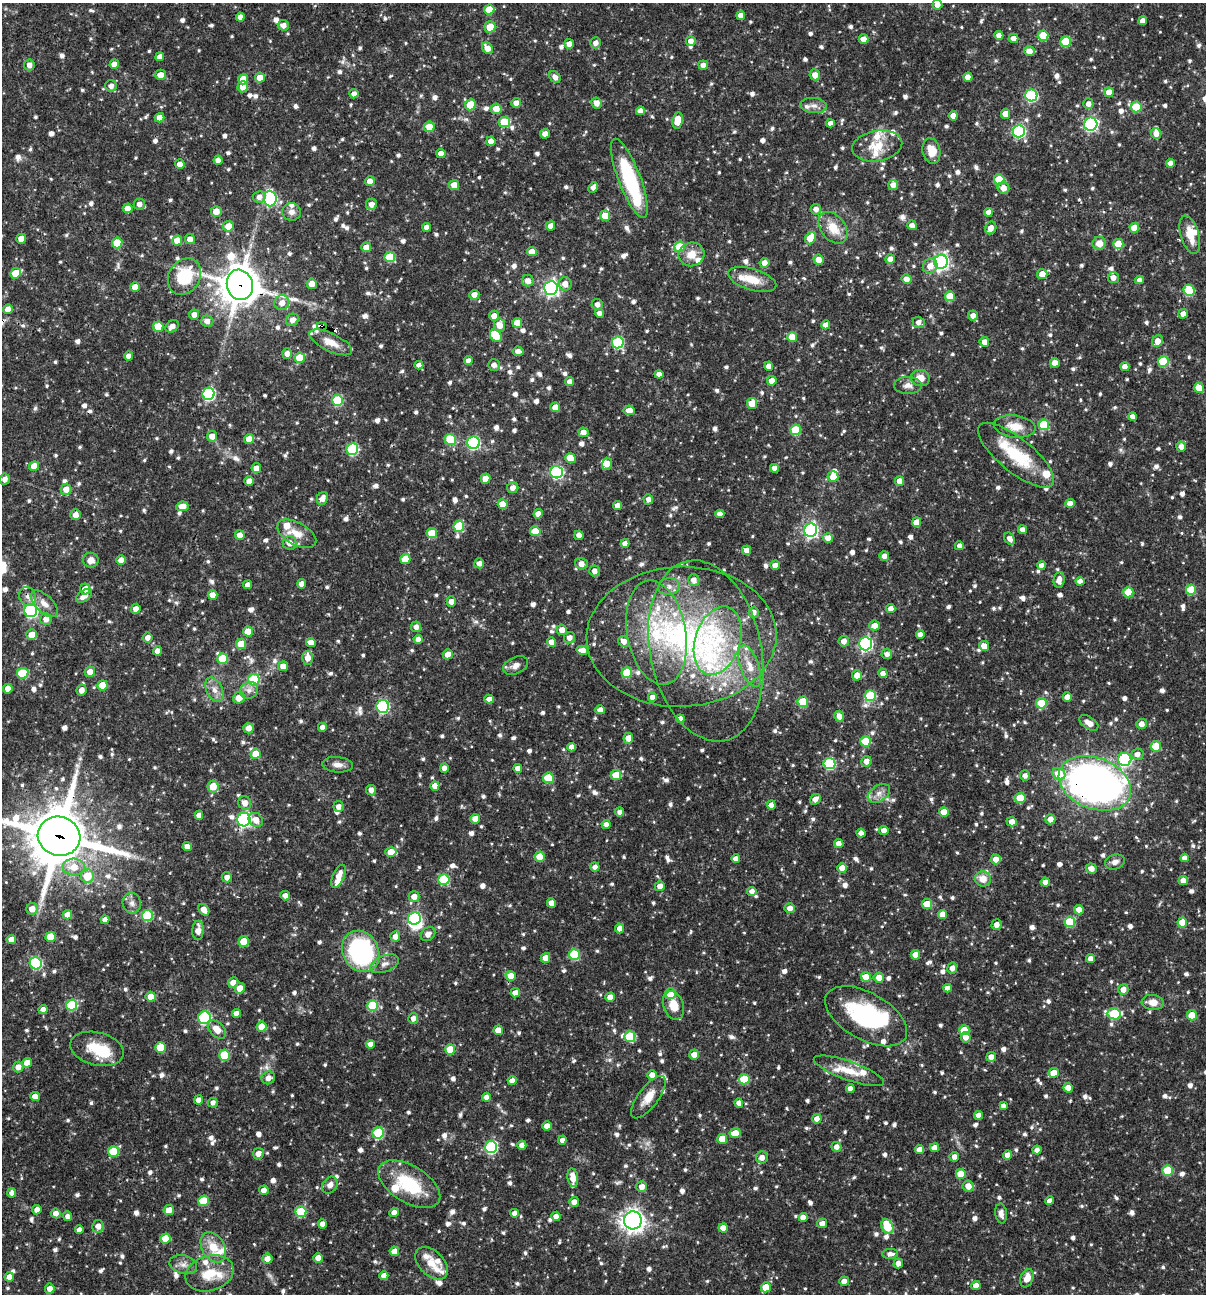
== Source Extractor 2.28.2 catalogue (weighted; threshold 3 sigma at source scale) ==
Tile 11 of 4 x 4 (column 3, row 3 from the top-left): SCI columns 2656-3859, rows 1293-2584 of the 5186 x 5169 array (HDU 1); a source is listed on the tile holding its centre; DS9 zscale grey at full resolution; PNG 1208 x 1296 px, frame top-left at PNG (2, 3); each listed source drawn as its Kron ellipse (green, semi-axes under 4 px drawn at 4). Shown black and unused: <1% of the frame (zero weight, under 3 of 4 exposures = <1% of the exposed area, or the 3 px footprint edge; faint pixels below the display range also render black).
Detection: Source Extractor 2.28.2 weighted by HDU 2 'WHT'; one run over the whole footprint, this tile lists its part. Background 0.0662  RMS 0.0035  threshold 0.0158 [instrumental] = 3 sigma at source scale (4.5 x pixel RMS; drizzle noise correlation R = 1.50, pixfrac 1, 0.05/0.05 arcsec/px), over >= 5 px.
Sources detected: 1206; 2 too faint to see at this stretch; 6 inside a brighter object's white glare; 2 cosmic-ray / hot-pixel residue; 1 long thin detection or spike segment (spike, bleed or trail) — neither listed nor drawn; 38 inside a brighter listed object's ellipse — not listed separately; of the other 1157, all 500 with FLUX_AUTO >= 1.76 (the completeness limit of this list) listed and drawn (657 fainter detections not listed), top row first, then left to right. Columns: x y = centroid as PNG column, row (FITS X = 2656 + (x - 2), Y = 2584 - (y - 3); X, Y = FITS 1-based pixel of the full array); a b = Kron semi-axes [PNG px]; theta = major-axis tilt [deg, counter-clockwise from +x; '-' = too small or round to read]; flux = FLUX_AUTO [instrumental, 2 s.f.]
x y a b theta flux
937 5 5 4 - 2.4
489 10 5 5 - 7.2
741 15 4 4 - 3
240 17 4 4 - 1.8
1143 21 4 4 - 2.2
283 25 5 5 - 2.4
490 27 5 5 - 7.4
999 35 4 4 - 2.3
1043 36 5 5 - 9
1013 38 5 4 - 2.4
864 39 5 4 - 3.2
691 41 5 5 - 2.3
1066 41 5 5 - 13
596 43 5 5 - 2.1
569 44 5 5 - 2.9
487 48 6 5 - 3.4
1029 51 5 5 - 2.7
160 57 4 4 - 2.5
114 64 5 4 - 3.5
29 65 5 5 - 2.2
703 65 5 4 - 2
160 75 5 5 - 3.4
815 75 5 5 - 3
555 77 7 5 -52 2
968 77 4 4 - 3.1
260 78 5 5 - 3.8
243 79 5 5 - 5.4
111 86 6 5 - 1.9
243 87 5 5 - 3.7
1109 92 4 4 - 4.6
354 94 4 4 - 2.1
1031 95 6 6 - 35
516 103 5 5 - 2.6
597 103 6 5 - 2.8
1088 104 5 5 - 2.1
470 105 5 5 - 9.7
814 106 13 7 -5 2.1
1136 107 5 5 - 12
496 109 5 5 - 3.7
640 111 4 4 - 2.4
1005 114 5 4 - 4
953 116 5 4 - 2.7
159 118 5 4 - 3.7
678 120 8 5 81 6.6
504 122 5 5 - 12
830 123 4 4 - 2.1
1091 124 6 6 - 58
429 127 5 5 - 7.5
1019 131 6 6 - 50
545 134 5 5 - 2
1156 134 5 5 - 2.6
491 141 4 4 - 2.6
877 146 25 15 10 8
931 151 13 9 -79 6.2
441 153 4 4 - 2.7
218 160 4 4 - 2.1
1170 163 4 4 - 2.4
180 164 5 4 - 2.4
629 178 42 11 -69 34
999 179 5 5 - 11
370 181 5 5 - 2.9
454 185 5 5 - 3.5
893 185 5 5 - 2.2
593 187 5 4 - 1.8
1003 188 6 5 - 2.8
259 197 6 5 - 1.9
270 199 8 6 -85 48
139 204 5 5 - 1.8
371 204 5 5 - 2.3
128 208 5 5 - 2.9
816 209 5 5 - 2.1
216 211 5 5 - 3.4
292 212 9 9 - 2
988 212 4 4 - 2
605 216 5 5 - 7
912 225 5 4 - 1.8
228 226 5 5 - 4.4
551 226 5 4 - 2.5
427 227 4 4 - 2
833 228 18 12 -52 6.6
991 228 6 5 - 2.7
1134 228 5 4 - 6.7
1190 235 20 9 -74 5.2
811 238 6 5 - 8.2
21 239 5 5 - 3.3
190 239 5 5 - 2.3
177 240 5 5 - 4.7
117 243 5 5 - 9.1
1099 243 7 6 - 3.8
1118 244 5 5 - 7.1
366 247 5 5 - 3.9
680 247 5 5 - 12
532 252 5 4 - 3.9
691 254 13 12 - 4.9
390 257 5 5 - 14
890 259 5 4 - 3.2
818 260 5 5 - 3.6
941 262 7 6 - 100
765 263 5 5 - 2.6
930 266 8 7 - 3.3
15 273 5 5 - 6.5
1042 274 5 5 - 3.7
184 276 19 15 57 17
1113 278 5 5 - 2.1
907 279 5 4 - 2.7
752 280 25 10 -17 7.1
1139 280 4 4 - 1.9
528 281 6 5 - 2.6
312 284 5 5 - 3.3
565 284 7 6 - 3
240 285 15 13 -75 890
135 287 5 5 - 5
551 288 7 6 - 100
1189 290 6 5 - 17
474 295 5 4 - 2.6
950 296 5 5 - 8.8
282 303 7 7 - 3
597 304 5 5 - 1.8
8 309 5 4 - 2.7
599 313 5 4 - 1.8
194 314 5 5 - 2.1
1183 314 5 4 - 2.2
494 316 5 5 - 2.5
973 316 5 5 - 2.2
292 320 7 6 - 2.4
207 321 6 5 - 2.1
919 322 6 5 - 1.9
517 323 5 5 - 5.7
499 325 6 6 - 4
826 325 4 4 - 2.4
172 326 7 5 37 2.1
322 326 5 3 - 9.1
158 327 5 5 - 8.1
496 336 7 5 -49 10
792 337 5 5 - 6.8
1157 341 6 5 - 3.2
331 342 23 9 -25 5
618 342 6 5 - 31
984 342 5 5 - 2.8
518 351 5 4 - 1.9
287 354 5 5 - 2.3
129 356 4 4 - 2.5
300 358 5 5 - 9.2
468 361 4 4 - 2
1163 361 5 5 - 14
1055 363 5 4 - 3.1
419 365 4 4 - 2
494 365 6 6 - 1.9
769 366 4 4 - 2.5
1125 367 4 4 - 2.3
659 374 4 4 - 2.3
920 378 9 8 - 4.1
772 381 5 4 - 3.7
570 382 4 4 - 2
908 385 14 8 -1 2.3
1199 388 5 5 - 6
209 394 6 6 - 44
337 400 5 5 - 21
752 403 5 5 - 5.3
555 407 5 4 - 3
629 410 5 5 - 3.3
1133 417 4 4 - 2.1
1044 425 5 5 - 19
1015 426 21 11 -8 5.6
796 430 5 5 - 12
583 432 5 4 - 2.7
212 436 5 5 - 3.1
249 439 5 5 - 3
450 439 6 5 - 14
473 443 6 6 - 50
1181 447 5 5 - 2.5
352 449 6 6 - 31
1016 455 47 17 -39 19
570 458 5 5 - 6
607 464 6 5 - 3.3
34 466 5 5 - 4.3
256 468 5 5 - 2.4
774 468 4 4 - 2.2
557 472 6 6 - 48
833 477 5 5 - 4.2
486 478 5 5 - 5.7
5 479 5 5 - 1.9
249 481 5 4 - 3.3
900 481 5 4 - 2.6
513 488 5 5 - 2.1
66 489 5 5 - 3.2
322 498 6 5 - 2.7
648 499 5 5 - 1.8
1070 503 4 4 - 2.6
503 504 5 5 - 5.2
618 505 4 4 - 2.3
182 506 6 5 - 3.6
538 514 5 4 - 2.9
720 514 4 4 - 2.3
76 515 5 5 - 2.6
917 522 5 4 - 3.9
459 526 5 5 - 18
1022 529 4 4 - 1.8
811 530 7 6 - 88
535 531 5 5 - 7.2
432 533 5 5 - 6.7
297 534 21 11 -29 5.2
240 535 5 5 - 2.8
579 535 4 4 - 2.6
828 538 5 5 - 3.1
1010 539 6 4 -58 2
289 543 7 6 - 2.7
625 543 4 4 - 2.5
959 546 4 4 - 1.9
746 550 5 4 - 2
884 556 5 5 - 2.2
405 559 5 5 - 7.5
91 560 8 7 - 2.6
121 560 5 4 - 2.6
479 563 5 5 - 1.8
581 564 6 5 - 2.7
775 565 4 4 - 2.3
1041 565 4 4 - 2.1
594 571 5 5 - 2
694 580 6 5 - 2.5
1059 580 8 5 84 2.5
1080 581 4 4 - 1.9
301 584 4 4 - 2.4
248 585 4 4 - 2.3
669 587 10 8 14 2
85 589 5 5 - 2.5
1191 590 5 5 - 13
1128 592 5 5 - 9.8
213 595 5 5 - 3.3
84 596 9 5 37 3
28 597 10 8 -65 1.9
451 602 5 4 - 2.1
44 604 17 8 -44 3.3
891 608 4 4 - 2.2
136 609 5 5 - 2.5
31 610 6 6 - 63
754 612 5 5 - 1.8
46 619 6 5 - 2.7
875 626 5 5 - 3
416 627 5 5 - 1.8
562 630 5 5 - 2.9
248 631 5 5 - 5.3
656 633 53 29 -80 34
920 634 4 4 - 2.1
32 635 5 5 - 3.9
681 637 95 70 2 110
148 638 5 5 - 2.2
569 638 6 5 - 2.2
418 639 4 4 - 2.2
624 641 6 5 - 2.4
718 641 35 22 72 25
844 641 5 5 - 2.4
311 642 5 4 - 2.5
552 642 5 4 - 3.4
241 644 5 5 - 7.5
865 644 6 6 - 69
984 646 5 5 - 3
582 650 5 4 - 2.7
157 651 4 4 - 2.5
706 651 92 55 -78 97
448 654 5 5 - 2.7
887 654 5 5 - 1.8
308 658 7 5 89 3.4
223 659 5 5 - 12
283 666 5 5 - 2.8
516 666 13 8 25 2.2
750 666 22 9 -70 5.2
90 672 5 5 - 2.8
23 673 6 5 - 17
627 673 5 5 - 14
883 673 5 4 - 2.4
857 675 5 5 - 3.5
254 680 6 5 - 23
102 685 5 5 - 6.1
8 689 5 4 - 3.5
82 690 5 5 - 2.4
214 690 13 8 -64 2.7
249 690 9 8 - 2
870 696 5 5 - 18
652 697 4 4 - 2.3
1067 697 4 4 - 2.9
239 698 6 5 - 4.3
489 699 4 4 - 2.3
803 702 5 5 - 16
1041 703 5 5 - 13
383 706 6 6 - 49
600 710 4 4 - 2.3
839 716 5 5 - 2.5
680 719 4 4 - 2.4
1089 723 10 6 -34 2.7
1141 724 5 5 - 2.3
322 727 4 4 - 2
249 728 5 5 - 2.9
628 738 5 4 - 4.5
865 741 5 5 - 10
1156 746 5 5 - 10
571 747 4 4 - 2.2
256 754 5 5 - 6.9
1137 754 6 5 - 2.1
1125 759 7 6 - 47
866 761 5 5 - 2.4
829 763 6 5 - 32
337 765 15 7 -5 2.3
444 768 5 4 - 2.5
518 768 4 4 - 2.4
1059 774 7 5 -37 9.4
616 775 5 5 - 8.4
1025 776 5 5 - 1.8
548 778 5 5 - 13
1095 783 38 25 -21 200
213 786 6 5 - 6.3
435 786 5 4 - 2.7
371 790 5 5 - 2.3
879 793 12 8 33 2.6
1020 798 5 5 - 9.5
815 799 6 5 - 2.4
245 803 7 6 - 2.9
771 805 4 4 - 2.2
338 807 5 5 - 1.8
620 812 4 4 - 1.8
944 812 5 5 - 6.5
199 815 4 4 - 2.1
475 819 5 4 - 4.3
1050 819 5 5 - 2.7
244 820 7 6 - 68
256 820 8 6 -43 3
1012 822 5 4 - 2.7
606 824 4 4 - 1.8
884 830 4 4 - 2.6
861 833 4 4 - 2.2
59 836 21 19 -17 2100
839 843 4 4 - 2.4
187 846 4 4 - 2.3
391 852 5 5 - 6.6
539 857 5 5 - 5.5
1185 858 4 4 - 2.2
736 859 4 4 - 2.1
996 859 5 5 - 2.9
1115 862 10 7 17 1.9
74 867 11 8 -3 4.5
595 867 4 4 - 1.8
842 868 5 5 - 3
1091 868 6 5 - 2.5
87 876 7 6 - 7.1
339 876 12 6 65 4.3
227 877 5 5 - 1.9
983 879 8 7 - 4.1
444 880 5 5 - 21
1183 880 5 4 - 2.7
1045 882 5 4 - 2.5
660 886 5 5 - 2.7
752 891 4 4 - 2
285 896 5 4 - 2
414 897 5 5 - 2.6
132 903 10 9 - 2
551 903 4 4 - 3.2
927 904 5 5 - 8.3
790 908 5 5 - 2.4
32 909 6 5 - 3.2
204 910 6 4 -51 3.3
1079 910 5 4 - 3.5
942 914 4 4 - 3
67 915 5 4 - 2.4
147 915 5 5 - 24
414 918 6 6 - 42
105 920 4 4 - 2.2
1070 922 5 5 - 16
1182 922 5 5 - 6.4
997 924 5 5 - 2.1
620 928 5 4 - 2.2
198 930 9 5 87 3.3
428 934 8 6 41 2.3
51 937 5 5 - 8.6
395 937 5 5 - 2.3
11 940 5 4 - 3.4
244 941 5 5 - 7.6
361 951 21 18 -61 54
574 955 5 5 - 19
915 955 4 4 - 4.3
545 958 5 4 - 2.9
1091 958 4 4 - 2.3
36 963 6 6 - 35
385 964 15 8 22 2.2
952 968 5 5 - 2.2
511 976 5 5 - 6
866 977 5 5 - 7.2
879 977 5 5 - 3.3
233 983 5 5 - 2.3
240 988 5 5 - 4
948 988 4 4 - 2.3
1123 989 5 5 - 2.3
515 993 5 4 - 2.5
671 993 5 5 - 10
151 997 5 5 - 4.6
610 997 4 4 - 3.5
1153 1002 11 7 -6 3.7
72 1005 5 5 - 22
373 1005 5 5 - 19
673 1005 15 10 -70 5.4
43 1009 4 4 - 2.2
236 1013 4 4 - 2.4
1114 1014 6 5 - 23
1192 1015 5 5 - 8.2
866 1016 45 23 -29 41
205 1018 6 6 - 39
413 1018 5 5 - 1.9
262 1027 5 5 - 6.2
217 1029 11 7 -44 4.2
498 1030 5 4 - 3.9
964 1030 5 5 - 8.6
630 1037 5 5 - 17
966 1037 5 5 - 2.8
370 1044 4 4 - 2.5
160 1047 5 5 - 7.7
97 1049 27 16 -13 11
450 1049 5 5 - 10
224 1055 5 5 - 16
694 1055 5 5 - 3.8
991 1057 5 5 - 2.5
27 1063 5 5 - 4.6
18 1067 5 5 - 2.5
849 1071 37 9 -19 7.1
1054 1073 5 5 - 5.5
652 1075 5 4 - 2.7
268 1078 7 6 - 2.3
744 1079 5 5 - 14
512 1081 4 4 - 2.4
1068 1088 5 4 - 4
850 1089 4 4 - 2.2
35 1096 5 4 - 2.5
486 1097 4 4 - 1.8
648 1097 25 10 53 5.1
199 1100 4 4 - 2.6
213 1103 5 5 - 1.8
739 1103 4 4 - 2.5
1003 1106 4 4 - 1.8
979 1115 4 4 - 2.4
817 1119 4 4 - 3.1
547 1126 4 4 - 2.6
378 1133 6 5 - 23
735 1133 5 5 - 5
722 1139 5 5 - 6.1
562 1140 4 4 - 1.8
522 1145 4 4 - 2.5
491 1147 6 6 - 38
836 1147 5 5 - 2.1
934 1148 5 4 - 2.8
919 1150 4 4 - 2.3
1037 1150 4 4 - 1.8
113 1151 5 5 - 12
258 1154 5 5 - 2.5
1008 1155 4 4 - 3
762 1157 6 6 - 2.4
954 1157 5 4 - 1.9
1167 1170 5 5 - 12
961 1174 5 5 - 8.6
573 1178 9 5 -80 4.1
409 1184 34 18 -31 20
330 1185 9 7 55 1.9
968 1186 6 5 - 3.5
642 1187 5 5 - 2.7
264 1190 5 4 - 2.3
12 1193 4 4 - 1.9
204 1201 5 5 - 11
1050 1201 4 4 - 2.3
574 1202 5 5 - 2.3
37 1210 5 4 - 2.1
169 1210 5 5 - 3.7
301 1212 5 5 - 19
394 1212 5 4 - 2.4
56 1213 5 4 - 2.4
514 1213 4 4 - 1.8
1001 1213 10 6 -83 1.9
67 1216 5 4 - 1.9
556 1216 4 4 - 2.3
803 1217 4 4 - 2.5
633 1220 9 9 - 220
822 1223 5 4 - 2.4
322 1224 4 4 - 2.1
98 1226 6 5 - 2.6
887 1227 8 5 -67 11
723 1228 4 4 - 3
79 1230 4 4 - 2.2
165 1238 5 5 - 6.7
213 1247 16 11 -58 7
394 1251 5 4 - 4.5
890 1254 8 5 3 1.9
318 1258 5 4 - 3.3
267 1259 5 5 - 2.7
432 1263 19 12 -44 5
898 1263 5 5 - 2.4
183 1264 14 9 -13 2.6
210 1273 24 17 17 10
384 1276 4 4 - 2.4
9 1277 5 4 - 2.2
1027 1278 9 6 69 3.7
844 1281 5 4 - 2.6
976 1286 4 4 - 3.5
766 1287 5 5 - 7.2
50 1289 5 4 - 3.3
Overlapping masked pixels (flux is a lower limit): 7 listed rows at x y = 240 285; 322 326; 706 651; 1095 783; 944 812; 244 820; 59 836
Isophote crosses this tile's border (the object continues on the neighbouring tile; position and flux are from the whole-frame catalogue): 2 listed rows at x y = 937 5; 59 836